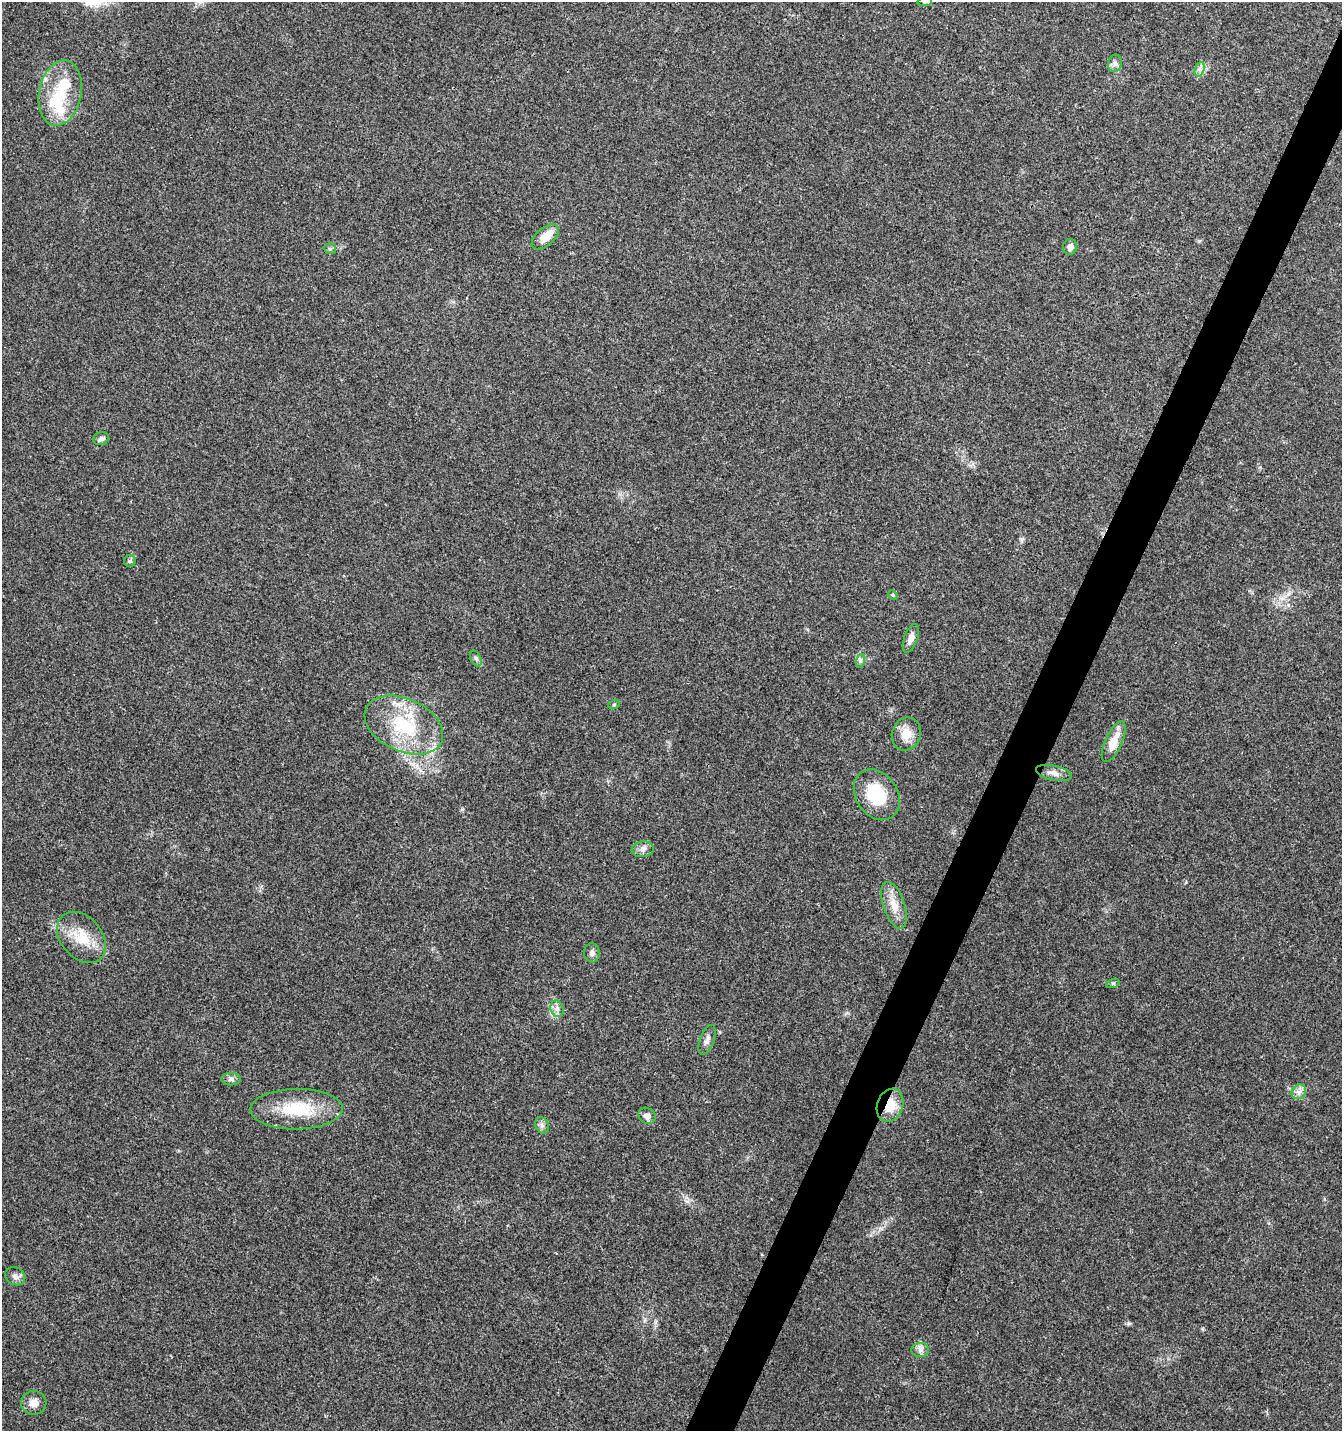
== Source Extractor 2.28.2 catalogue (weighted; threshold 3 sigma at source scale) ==
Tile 10 of 4 x 4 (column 2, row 3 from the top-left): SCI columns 1542-2881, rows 1440-2868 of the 5831 x 5727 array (HDU 1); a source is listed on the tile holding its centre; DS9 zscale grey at full resolution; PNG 1344 x 1433 px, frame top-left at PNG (2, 2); each listed source drawn as its Kron ellipse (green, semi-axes under 4 px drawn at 4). Shown black and unused: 3% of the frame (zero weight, under 3 of 4 exposures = <1% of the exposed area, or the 3 px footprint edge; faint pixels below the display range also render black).
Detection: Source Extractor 2.28.2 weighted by HDU 2 'WHT'; one run over the whole footprint, this tile lists its part. Background 0.0438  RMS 0.0034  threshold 0.0155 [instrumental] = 3 sigma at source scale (4.5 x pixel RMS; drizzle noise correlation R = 1.50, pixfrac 1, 0.0396/0.0396 arcsec/px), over >= 5 px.
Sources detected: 40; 2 inside a brighter object's white glare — neither listed nor drawn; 3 inside a brighter listed object's ellipse — not listed separately; the other 35 listed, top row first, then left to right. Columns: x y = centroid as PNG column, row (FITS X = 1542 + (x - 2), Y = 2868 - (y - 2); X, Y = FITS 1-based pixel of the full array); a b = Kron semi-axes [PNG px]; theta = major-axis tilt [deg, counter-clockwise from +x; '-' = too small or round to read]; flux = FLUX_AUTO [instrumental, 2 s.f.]
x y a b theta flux
925 2 7 4 8 0.54
1115 63 9 6 77 1.2
1200 69 7 4 72 1.1
60 93 33 21 78 14
545 237 16 9 41 5.1
1070 247 7 7 - 1.7
330 249 6 5 - 0.56
101 439 8 6 18 1.1
130 561 6 6 - 0.69
893 595 5 4 - 0.39
911 638 15 6 70 2.5
476 658 8 5 -64 0.75
860 661 7 4 72 0.69
614 705 6 3 19 0.38
404 725 41 26 -24 24
906 734 17 14 70 5.1
1114 742 22 8 66 5.5
1054 773 18 7 -13 2.4
877 795 27 20 -55 16
643 849 11 8 7 1.7
894 905 24 10 -71 5.2
81 937 29 20 -49 10
592 953 9 8 - 1.3
1113 983 7 4 19 0.49
557 1009 8 6 -71 1.4
707 1040 15 7 69 1.8
231 1079 10 6 0 1.1
1299 1092 8 6 45 1.5
890 1105 17 13 69 7.8
296 1109 46 20 1 17
647 1116 9 7 -35 1.6
542 1125 8 6 -69 1.1
15 1276 10 8 -31 1.6
920 1350 9 7 0 1.5
34 1403 12 12 - 2.7
Overlapping masked pixels (flux is a lower limit): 1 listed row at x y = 890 1105
Isophote crosses this tile's border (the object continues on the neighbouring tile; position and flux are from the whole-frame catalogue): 1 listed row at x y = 925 2
Unlisted compact peaks at least as high as the median listed source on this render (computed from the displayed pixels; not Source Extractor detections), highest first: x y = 462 809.